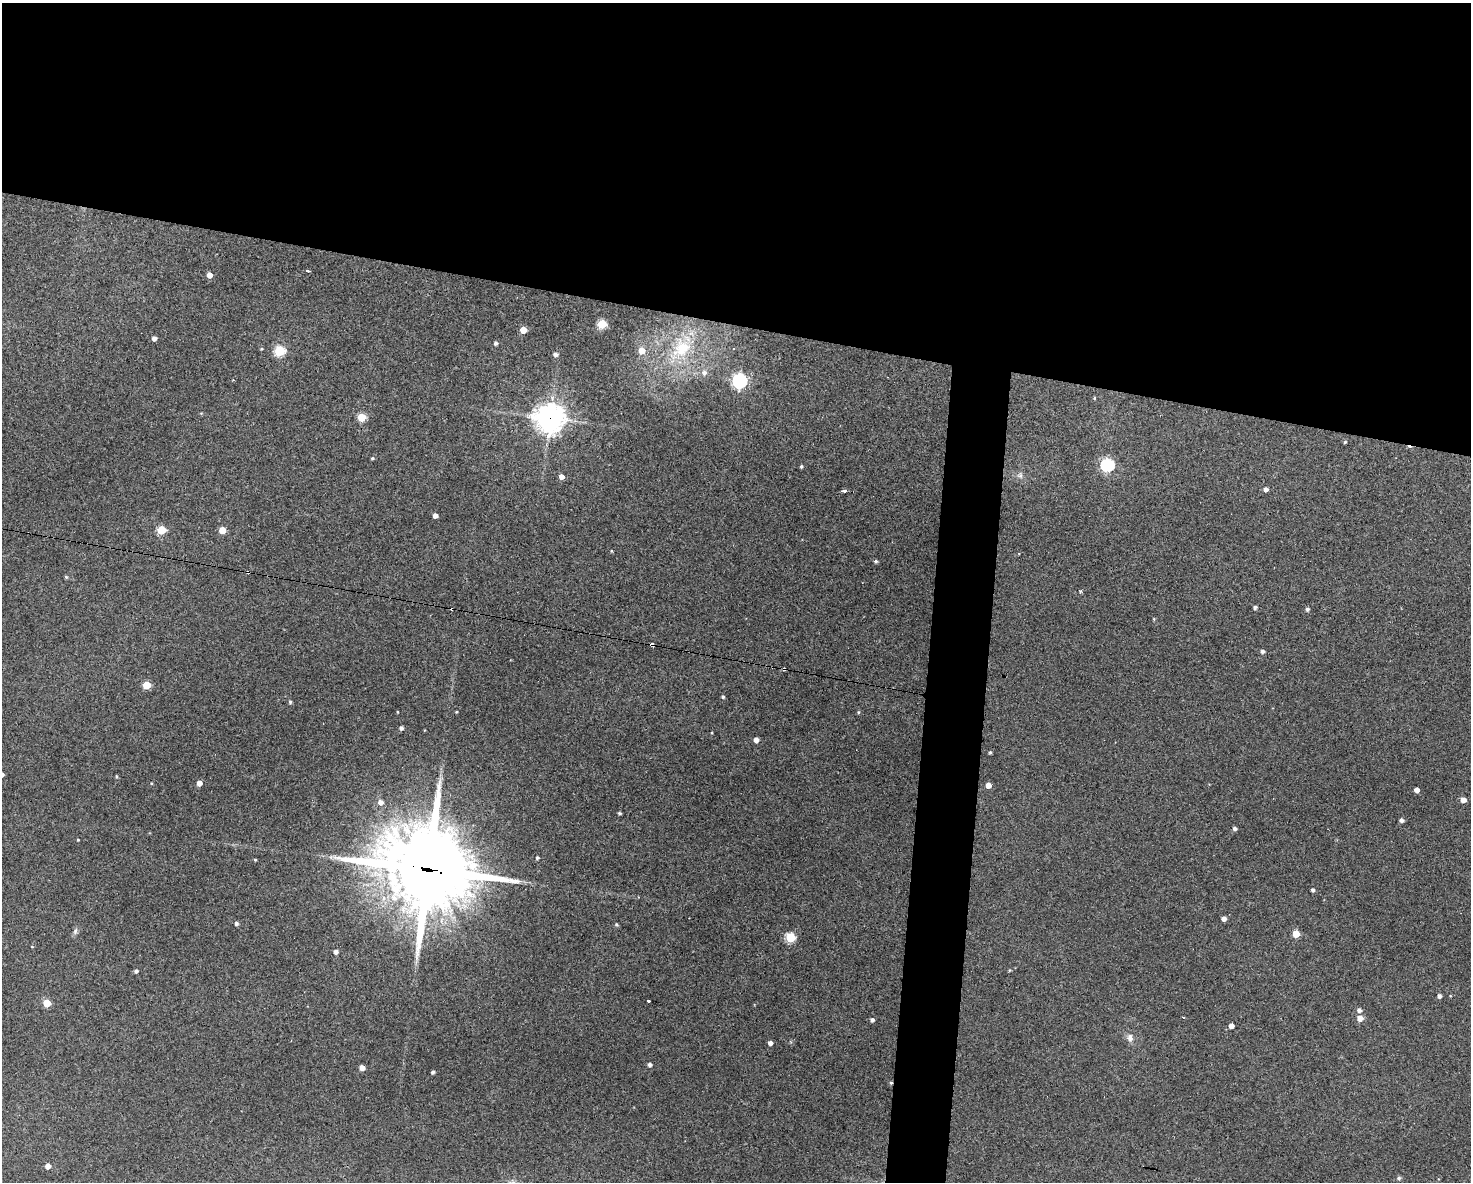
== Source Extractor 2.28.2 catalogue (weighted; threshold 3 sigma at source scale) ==
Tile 2 of 3 x 4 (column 2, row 1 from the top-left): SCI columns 1578-3046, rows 3541-4720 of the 4742 x 4720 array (HDU 1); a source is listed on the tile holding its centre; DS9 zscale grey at full resolution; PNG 1473 x 1184 px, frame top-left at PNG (2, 3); no overlay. Shown black and unused: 30% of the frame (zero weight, under 3 of 4 exposures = <1% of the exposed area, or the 3 px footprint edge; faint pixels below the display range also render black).
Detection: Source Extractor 2.28.2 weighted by HDU 2 'WHT'; one run over the whole footprint, this tile lists its part. Background 0.125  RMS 0.0065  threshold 0.0292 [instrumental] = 3 sigma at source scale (4.5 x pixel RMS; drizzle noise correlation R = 1.50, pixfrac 1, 0.05/0.05 arcsec/px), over >= 5 px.
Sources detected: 91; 3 cosmic-ray / hot-pixel residue — not listed; the other 88 listed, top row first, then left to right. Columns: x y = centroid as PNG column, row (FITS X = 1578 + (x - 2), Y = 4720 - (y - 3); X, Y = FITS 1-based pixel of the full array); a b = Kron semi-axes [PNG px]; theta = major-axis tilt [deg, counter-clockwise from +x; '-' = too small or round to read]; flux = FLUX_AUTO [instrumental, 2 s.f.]
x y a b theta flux
307 271 4 2 - 2.1
209 275 4 4 - 5.3
602 324 5 5 - 31
523 330 5 5 - 13
154 338 4 4 - 3
496 343 4 4 - 1.6
682 348 29 22 45 35
734 349 4 2 - 0.57
279 351 5 5 - 49
641 351 6 6 - 7.1
555 354 5 4 - 1.9
704 373 7 7 - 2.8
233 380 3 3 - 0.72
740 381 6 6 - 150
1094 398 4 3 - 0.62
361 417 5 5 - 24
550 418 10 10 - 650
1345 442 4 4 - 0.69
372 458 4 4 - 0.82
1107 465 6 6 - 94
801 466 4 3 - 0.87
1020 476 8 4 -72 1.4
561 477 5 4 - 3.8
1266 489 4 4 - 2.7
844 491 3 3 - 5.6
435 516 4 4 - 3.1
162 530 5 5 - 27
222 530 5 5 - 14
611 551 4 3 - 0.53
1019 553 3 2 - 0.69
876 561 4 4 - 1.2
248 572 4 3 - 1.3
66 577 4 4 - 0.86
1080 591 4 3 - 0.89
1255 607 4 4 - 1.6
1307 609 4 4 - 1.3
1154 619 5 3 - 0.56
651 644 4 3 - 5
1263 651 4 4 - 1.8
784 669 3 3 - 3.1
147 685 5 5 - 23
723 697 4 4 - 1
290 702 5 4 - 1.1
456 712 4 3 - 0.47
858 712 4 4 - 0.66
401 728 4 4 - 1.7
712 733 4 2 - 0.5
756 740 4 4 - 4.3
990 752 4 3 - 0.84
117 777 5 4 - 0.79
199 783 4 4 - 4
988 785 4 4 - 5.1
1417 790 4 4 - 4
1463 800 5 4 - 4.9
381 802 6 6 - 3
619 813 3 3 - 1.1
1401 820 4 4 - 1.9
1235 828 4 4 - 1.7
78 840 3 3 - 0.58
537 858 4 4 - 1
255 860 3 3 - 0.61
428 869 33 27 -15 6700
1313 890 4 4 - 1.5
1224 918 4 4 - 3
236 923 4 4 - 1.7
616 925 5 4 - 0.88
75 931 9 5 70 1.7
1296 934 5 5 - 15
790 937 5 5 - 42
32 947 4 2 - 0.41
336 952 5 4 - 2.3
1009 970 5 3 - 0.59
136 971 4 4 - 1.7
1439 996 4 4 - 2.2
648 1001 3 3 - 4.1
47 1003 5 5 - 18
1359 1010 5 5 - 2.2
1360 1018 5 5 - 6.4
872 1020 4 4 - 1.8
1231 1026 5 4 - 2.8
1130 1038 11 8 -84 3.4
770 1043 4 4 - 2.8
649 1064 4 4 - 2.1
362 1068 4 4 - 5
433 1072 3 3 - 1.4
891 1083 4 4 - 0.91
48 1166 4 4 - 4.6
1399 1178 5 5 - 1.3
Overlapping masked pixels (flux is a lower limit): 6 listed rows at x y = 550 418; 248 572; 651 644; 784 669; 428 869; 891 1083